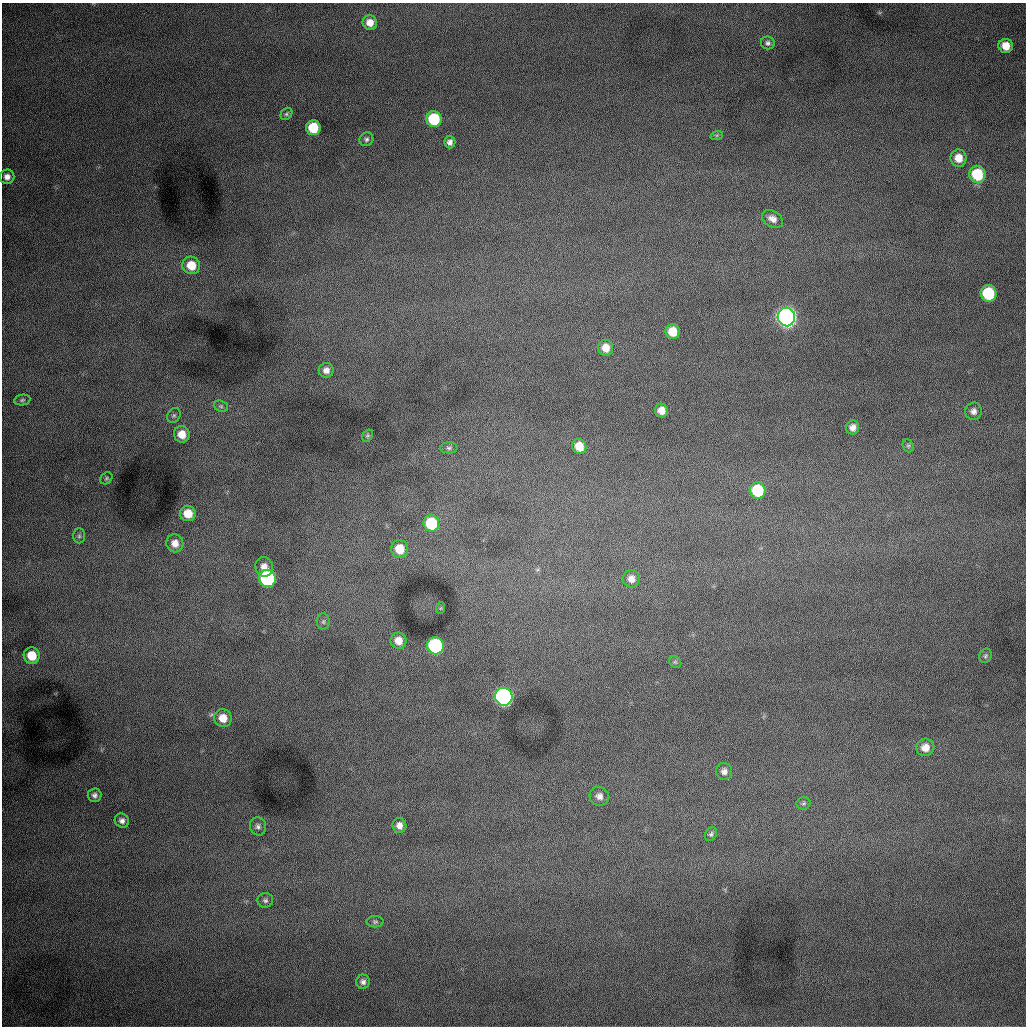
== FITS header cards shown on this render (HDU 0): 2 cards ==
NAXIS1  =                 1024 /fastest changing axis
NAXIS2  =                 1024 /next to fastest changing axis

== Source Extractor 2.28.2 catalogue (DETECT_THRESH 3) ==
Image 1024 x 1024 px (HDU 0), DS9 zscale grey, 1 PNG px = 1 image px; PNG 1028 x 1028 px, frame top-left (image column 1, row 1024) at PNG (2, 3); each listed source drawn as its Kron ellipse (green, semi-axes under 4 px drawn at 4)
Background 1010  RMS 13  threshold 38.2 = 3 sigma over >= 5 px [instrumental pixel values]
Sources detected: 61; all 61 listed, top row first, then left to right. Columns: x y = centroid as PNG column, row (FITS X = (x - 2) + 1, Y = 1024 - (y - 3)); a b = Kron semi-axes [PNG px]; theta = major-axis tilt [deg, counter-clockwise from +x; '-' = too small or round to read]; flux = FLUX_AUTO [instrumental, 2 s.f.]
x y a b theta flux
370 23 7 7 - 8600
768 43 7 6 - 2500
1006 46 7 7 - 12000
286 114 7 5 48 1600
434 119 8 7 - 58000
313 128 7 7 - 33000
717 135 6 4 18 1200
366 139 7 6 - 2300
450 142 6 5 - 3600
959 158 8 8 - 11000
977 174 8 8 - 42000
7 177 7 7 - 5000
772 219 11 8 -30 5600
191 265 9 8 - 18000
989 293 8 8 - 59000
786 317 9 8 - 720000
673 332 7 7 - 18000
606 348 8 7 - 10000
326 370 7 7 - 4900
22 400 8 5 11 1700
221 406 7 5 -21 1700
661 411 7 6 - 8200
973 411 9 8 - 4300
174 415 8 6 57 2200
853 427 7 6 - 4800
182 434 8 8 - 13000
367 435 6 4 55 1200
579 446 7 7 - 14000
908 446 7 5 -69 1500
449 448 8 5 -1 2100
106 478 7 5 47 1500
758 491 8 8 - 49000
188 513 8 7 - 15000
431 523 8 8 - 51000
79 536 7 6 - 2200
175 543 9 8 - 8300
400 549 9 8 - 18000
264 567 10 9 - 7200
267 578 8 8 - 190000
631 579 8 8 - 6500
441 608 6 3 71 890
323 622 8 6 -90 2400
399 641 8 8 - 9700
435 646 8 8 - 150000
32 656 8 8 - 20000
985 656 7 6 - 1800
675 662 7 5 -43 1600
504 697 9 8 - 440000
223 718 9 8 - 12000
925 747 9 8 - 9000
724 771 8 8 - 4100
94 795 7 7 - 2900
599 796 10 9 - 5500
803 803 7 6 - 1900
122 821 7 6 - 3600
399 825 7 7 - 5700
258 826 9 8 - 3300
711 834 7 5 59 1900
265 900 8 7 - 2400
375 922 8 5 0 1800
363 982 7 7 - 3400